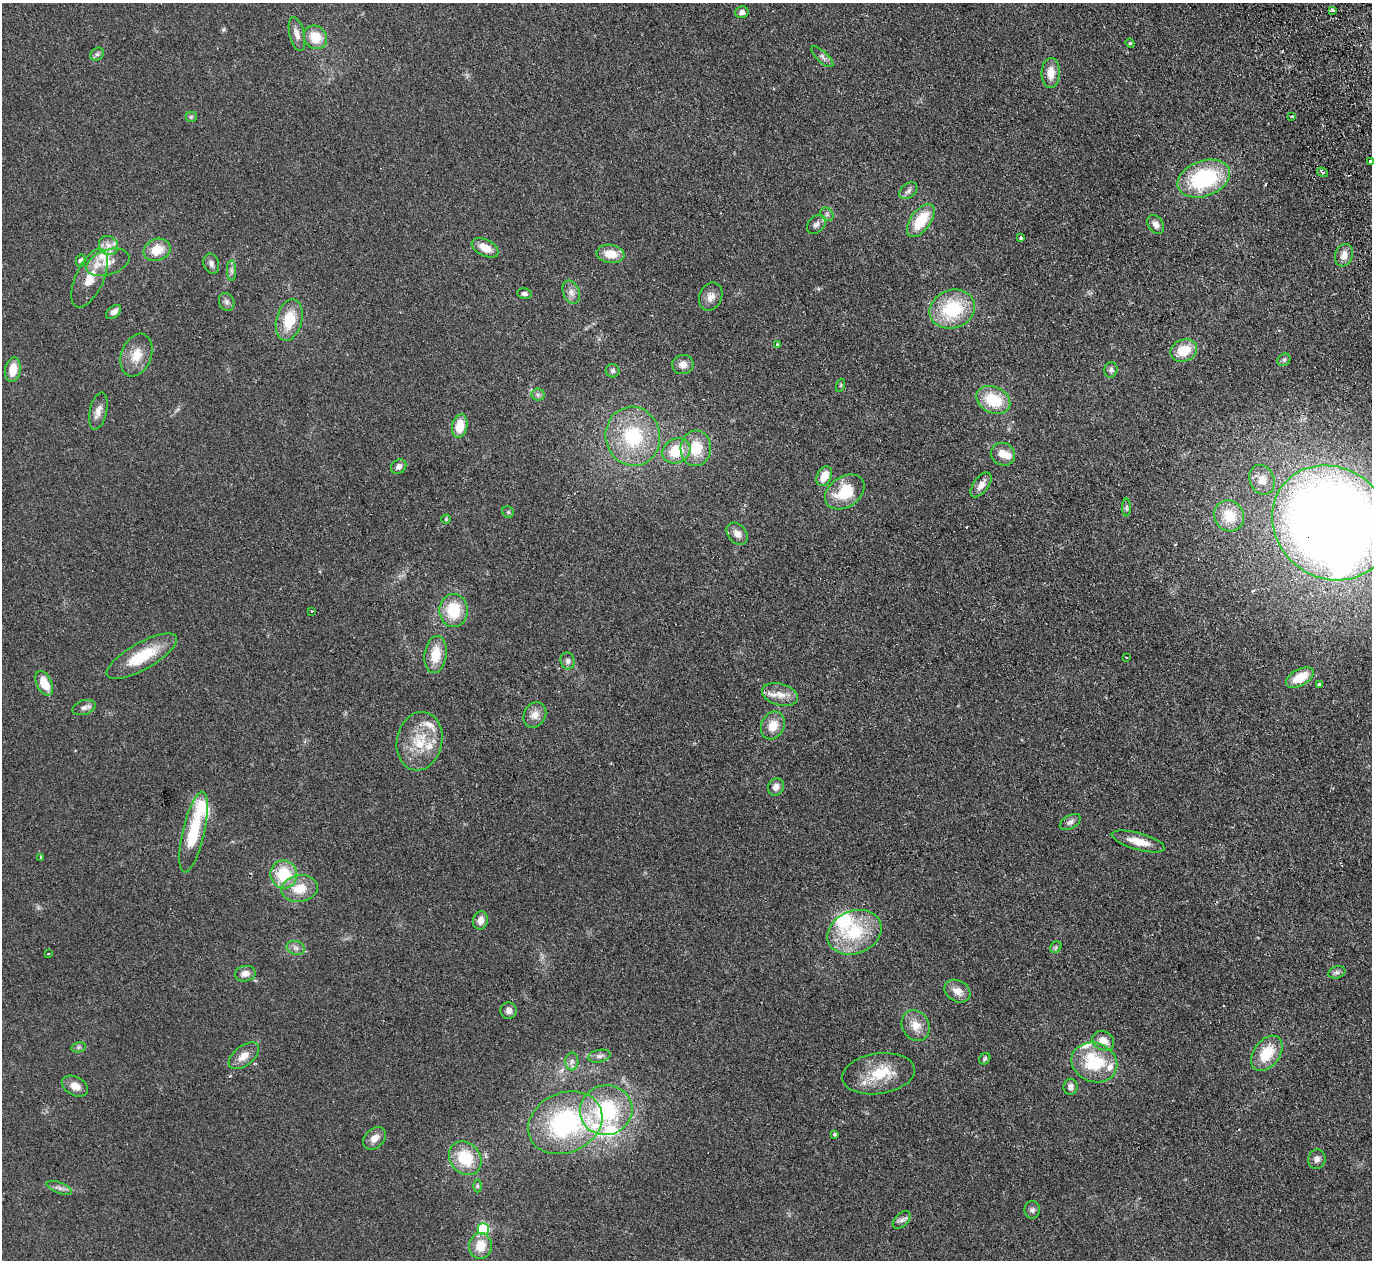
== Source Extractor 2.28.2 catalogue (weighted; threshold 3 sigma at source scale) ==
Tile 10 of 4 x 4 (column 2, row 3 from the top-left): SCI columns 1425-2794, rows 1562-2819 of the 5589 x 5512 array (HDU 1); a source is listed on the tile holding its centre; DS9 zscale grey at full resolution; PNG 1374 x 1262 px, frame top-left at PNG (2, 3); each listed source drawn as its Kron ellipse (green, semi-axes under 4 px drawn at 4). Shown black and unused: <1% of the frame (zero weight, under 2 of 3 exposures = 3% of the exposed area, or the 3 px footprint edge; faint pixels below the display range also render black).
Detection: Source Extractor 2.28.2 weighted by HDU 2 'WHT'; one run over the whole footprint, this tile lists its part. Background 0.108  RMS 0.01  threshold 0.0448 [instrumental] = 3 sigma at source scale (4.5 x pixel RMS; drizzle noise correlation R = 1.50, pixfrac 1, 0.05/0.05 arcsec/px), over >= 5 px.
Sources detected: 133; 1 inside a brighter object's white glare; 3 cosmic-ray / hot-pixel residue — neither listed nor drawn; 11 inside a brighter listed object's ellipse — not listed separately; the other 118 listed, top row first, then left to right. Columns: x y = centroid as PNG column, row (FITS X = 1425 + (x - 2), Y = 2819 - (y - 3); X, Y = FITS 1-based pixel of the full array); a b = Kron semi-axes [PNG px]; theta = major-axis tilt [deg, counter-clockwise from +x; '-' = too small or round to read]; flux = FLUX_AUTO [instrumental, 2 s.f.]
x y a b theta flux
1333 10 3 3 - 3.9
742 12 7 5 16 4
297 34 17 7 -76 6.8
315 37 12 11 - 20
1130 43 5 4 - 1.1
97 54 7 6 - 2.4
822 57 14 5 -43 3.6
1051 73 15 9 88 12
1292 116 3 3 - 5.3
191 117 6 5 - 1.7
1370 161 4 3 - 5.4
1323 172 6 3 -34 1.7
1204 179 27 17 20 86
908 191 10 7 40 3.5
827 214 7 6 - 2.3
921 221 19 10 54 31
816 224 11 8 44 4.1
1156 224 10 7 -53 5.5
1021 238 3 3 - 4.5
108 246 10 9 - 7.3
485 248 14 8 -27 13
157 250 14 11 19 19
611 254 14 9 -9 16
1344 255 11 8 71 7.8
81 261 6 5 - 2.6
108 262 22 12 18 15
211 264 10 7 -73 3.6
231 271 10 4 -89 2.9
90 278 31 14 65 22
571 292 12 8 -68 5.5
525 294 7 5 -7 2.5
711 297 14 11 67 7.7
227 302 9 7 -66 3.3
952 309 23 19 21 57
114 312 8 5 41 5.1
289 320 21 13 76 28
778 344 4 4 - 1.5
1184 351 14 11 23 22
136 355 22 15 69 17
1284 360 7 5 43 2.3
683 364 10 9 - 7
13 370 12 7 81 16
1111 370 8 6 76 3.1
613 371 7 6 - 2.3
841 385 7 4 71 1.1
538 395 6 6 - 2.3
993 400 18 13 -25 34
98 411 19 8 77 7.5
460 426 12 7 78 18
633 436 29 27 -79 66
696 448 18 15 85 27
676 451 14 12 29 28
1003 454 12 11 - 10
399 467 8 7 - 4.2
824 476 10 7 64 13
1262 480 15 12 -67 11
981 485 14 7 53 7.1
845 492 21 15 34 34
1126 508 9 4 90 1.8
508 512 6 5 - 1.5
1229 516 16 14 -56 24
446 519 5 4 - 1
1331 523 61 55 -37 1500
737 534 12 9 -49 7.3
453 610 16 14 90 33
312 611 3 3 - 2.4
435 655 19 11 82 20
142 656 40 13 30 38
1126 657 3 2 - 0.65
567 661 8 7 - 3.2
1300 677 15 8 29 21
44 683 13 7 -65 20
1319 684 4 3 - 14
780 694 18 11 -15 11
84 708 12 7 17 4.3
535 715 13 11 60 8.3
773 725 14 11 64 14
420 741 29 22 78 33
776 787 9 7 61 5.6
1070 822 11 6 30 3.7
194 832 41 11 77 47
1138 841 27 8 -16 14
41 857 3 3 - 1.6
284 874 14 13 - 35
300 889 18 13 9 19
480 920 9 7 75 7
854 932 28 21 21 52
1056 947 6 5 - 1.7
296 948 9 6 -15 3.9
48 954 2 2 - 0.78
1337 972 9 6 17 2.8
245 974 10 7 12 6.2
957 991 13 10 -31 9.2
509 1011 8 8 - 5.1
916 1025 16 13 -61 12
1103 1041 11 9 -29 9.9
79 1047 7 5 12 1.8
1267 1053 20 13 54 29
244 1056 17 9 38 9.8
599 1056 11 6 12 3.5
985 1059 6 5 - 1.4
572 1061 9 6 88 3.5
1094 1062 23 19 -21 50
878 1074 36 20 8 36
75 1086 14 9 -28 8.5
1071 1087 8 7 - 4.6
606 1110 26 25 - 80
565 1123 38 30 24 130
834 1134 3 3 - 2.8
375 1138 13 9 45 7.9
465 1158 18 15 -50 33
1317 1159 10 8 74 4.7
477 1186 6 4 -90 1.4
59 1188 13 5 -22 3.8
1032 1210 9 8 - 3.3
902 1220 11 6 45 3.7
483 1229 6 5 - 84
480 1246 13 11 85 16
Overlapping masked pixels (flux is a lower limit): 1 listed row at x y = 1331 523
Isophote crosses this tile's border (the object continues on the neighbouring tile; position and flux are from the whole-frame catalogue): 2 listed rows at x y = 1370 161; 1331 523